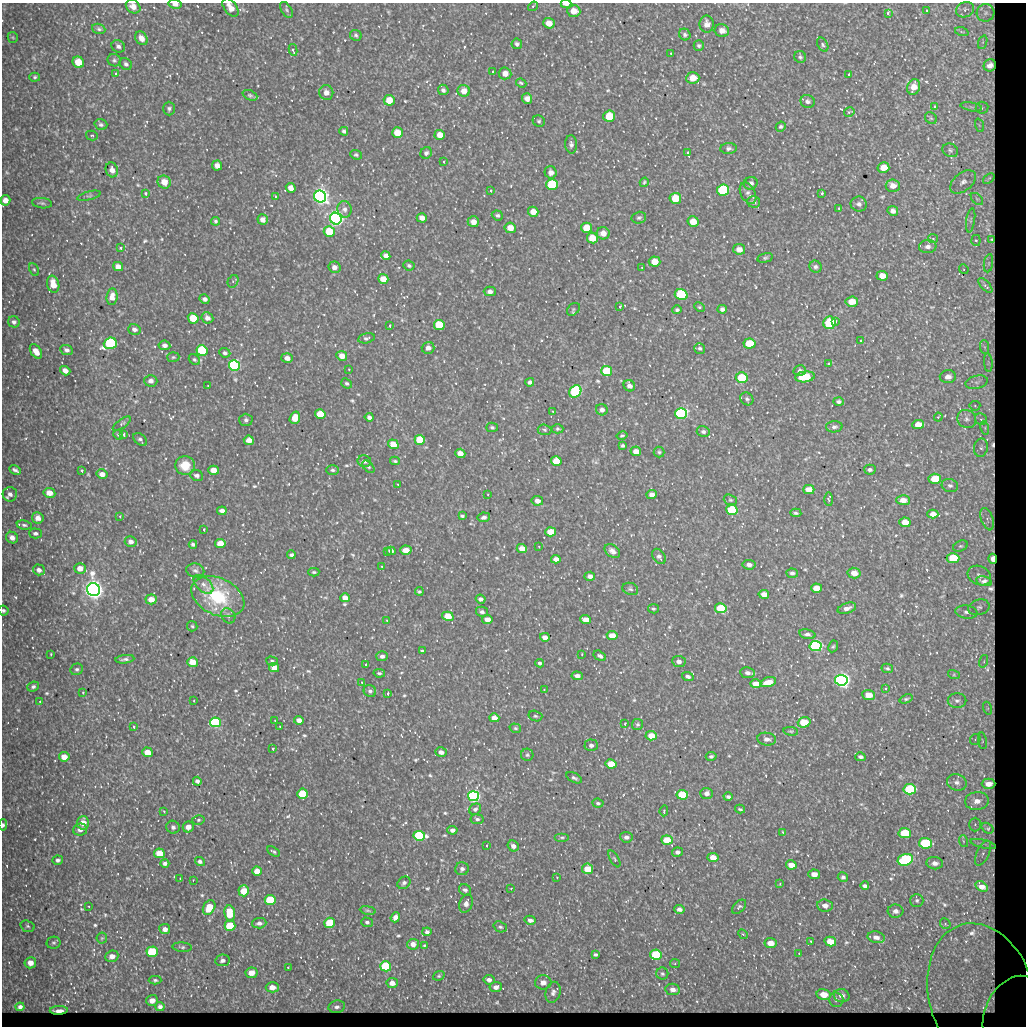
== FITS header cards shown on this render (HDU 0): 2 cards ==
NAXIS1  =                 1024
NAXIS2  =                 1024

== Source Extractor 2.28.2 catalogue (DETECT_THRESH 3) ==
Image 1024 x 1024 px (HDU 0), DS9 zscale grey, 1 PNG px = 1 image px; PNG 1028 x 1028 px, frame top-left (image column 1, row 1024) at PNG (2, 3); each listed source drawn as its Kron ellipse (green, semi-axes under 4 px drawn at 4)
Background 581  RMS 12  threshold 35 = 3 sigma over >= 5 px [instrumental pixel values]
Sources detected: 774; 5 with non-positive FLUX_AUTO (blend fragments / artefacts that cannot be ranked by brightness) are neither listed nor drawn; of the other 769, the 500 brightest by FLUX_AUTO listed and drawn (269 fainter detections omitted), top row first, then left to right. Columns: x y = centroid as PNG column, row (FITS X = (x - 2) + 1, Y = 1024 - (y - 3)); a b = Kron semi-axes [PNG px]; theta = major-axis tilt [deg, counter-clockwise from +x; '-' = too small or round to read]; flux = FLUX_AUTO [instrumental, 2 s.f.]
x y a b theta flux
175 4 7 4 -11 3.4e+03
566 4 5 2 - 5.4e+03
133 6 8 6 -36 5.1e+03
533 6 5 4 - 1.1e+03
230 7 10 6 -54 5.4e+03
286 10 9 5 -58 1.7e+03
927 10 3 2 - 1.3e+03
965 10 9 7 26 3.5e+03
574 11 6 6 - 7.2e+03
888 13 4 2 - 1.9e+03
986 13 9 8 - 4.7e+03
549 23 6 5 - 6.2e+03
707 24 8 7 - 4.0e+03
99 29 7 5 -20 1.5e+03
722 31 7 6 - 4.5e+03
962 32 7 4 -18 1.4e+03
685 34 6 5 - 1.8e+03
356 35 6 5 - 1.5e+03
13 37 5 5 - 1.2e+03
141 38 7 5 -55 5.0e+03
983 42 7 4 71 1.7e+03
517 44 5 5 - 1.9e+03
823 45 7 5 -61 1.5e+03
118 46 7 6 - 2.3e+03
699 46 5 5 - 1.5e+03
293 50 6 3 -81 2.2e+03
671 53 3 2 - 1.1e+03
800 57 6 6 - 1.5e+03
114 60 7 6 - 1.7e+03
78 62 6 5 - 1.2e+04
126 64 7 5 -44 1.9e+03
990 65 6 6 - 1.9e+03
493 71 3 3 - 1.8e+03
116 73 3 3 - 1.9e+03
505 73 6 6 - 5.3e+03
849 74 3 3 - 3.7e+03
35 77 5 4 - 1.2e+03
693 78 6 5 - 9.2e+03
521 83 5 3 - 1.3e+03
914 87 8 6 67 7.0e+03
443 90 5 5 - 2.0e+03
464 91 6 6 - 5.2e+03
326 92 7 7 - 4.5e+03
250 95 8 5 -23 1.5e+03
527 99 5 5 - 3.7e+03
389 100 5 5 - 1.1e+04
808 101 7 6 - 2.0e+03
935 107 4 3 - 2.0e+03
971 107 11 3 -10 2.0e+03
982 108 6 6 - 2.0e+03
169 109 7 6 - 1.8e+03
849 112 5 4 - 1.3e+03
609 116 6 5 - 2.1e+04
931 118 6 5 - 1.2e+03
539 121 6 5 - 1.4e+03
101 124 6 5 - 1.8e+03
979 125 7 4 -71 1.5e+03
781 127 5 4 - 1.3e+03
344 131 4 4 - 1.6e+03
397 133 5 5 - 1.3e+04
440 135 5 5 - 6.7e+03
92 136 6 4 -16 1.3e+03
571 144 9 6 -86 2.4e+03
729 148 8 5 2 2.1e+03
950 150 8 6 -27 2.2e+03
688 152 3 3 - 3.6e+03
426 153 6 5 - 1.8e+03
356 155 6 4 -22 1.3e+03
444 161 3 3 - 2.2e+03
217 165 5 5 - 4.3e+03
883 168 6 5 - 7.8e+03
112 170 7 6 - 4.2e+03
551 172 6 6 - 3.2e+03
989 179 6 2 38 1.3e+03
164 182 7 6 - 7.8e+03
644 182 5 4 - 1.2e+03
963 182 15 9 39 5.8e+03
751 183 7 6 - 2.5e+03
552 185 6 5 - 5.1e+04
893 186 7 6 - 4.8e+03
291 188 5 4 - 4.8e+03
491 190 3 3 - 4.1e+03
723 190 6 5 - 7.4e+04
146 193 3 3 - 2.9e+03
748 193 11 7 -62 2.8e+03
822 193 3 3 - 4.8e+03
89 196 12 3 14 1.3e+03
276 196 3 3 - 2.0e+03
320 197 6 5 - 6.6e+05
675 198 6 5 - 1.9e+04
977 199 7 4 -45 1.9e+03
5 200 5 5 - 5.0e+03
753 202 6 5 - 2.0e+03
42 203 10 5 -6 1.7e+03
859 204 8 7 - 3.1e+03
839 208 3 3 - 1.7e+03
345 209 8 7 - 2.9e+03
893 211 5 4 - 2.8e+03
533 212 5 5 - 7.6e+03
497 215 6 5 - 1.6e+03
422 218 5 4 - 3.9e+03
639 218 7 6 - 1.7e+03
336 219 6 5 - 7.2e+05
263 220 5 5 - 4.2e+03
971 220 12 4 81 2.8e+03
215 221 4 4 - 1.3e+03
473 222 6 5 - 4.9e+03
693 222 5 5 - 9.9e+03
510 228 5 5 - 8.4e+03
586 228 5 5 - 1.4e+04
329 232 5 5 - 2.5e+04
603 233 6 6 - 6.6e+03
592 238 5 5 - 1.4e+04
933 239 5 4 - 1.1e+03
992 239 3 3 - 1.3e+03
976 240 5 4 - 1.6e+03
928 246 9 6 8 3.1e+03
121 248 3 3 - 6.0e+03
739 249 6 5 - 5.7e+03
386 256 5 4 - 3.5e+03
765 258 8 4 14 1.3e+03
654 261 6 5 - 8.4e+03
988 263 9 4 81 2.7e+03
409 266 5 5 - 1.4e+03
118 267 5 4 - 5.4e+03
334 267 6 5 - 3.3e+03
642 267 3 3 - 1.1e+03
815 267 6 6 - 2.0e+03
34 269 7 4 -62 1.2e+03
964 269 5 4 - 1.2e+03
882 276 6 5 - 6.3e+03
383 279 5 5 - 8.7e+03
233 281 6 5 - 1.7e+03
53 284 9 6 -76 9.7e+03
985 286 9 3 -47 2.8e+03
490 291 6 5 - 2.6e+03
681 295 6 5 - 9.2e+04
112 297 8 5 83 5.3e+03
205 299 5 4 - 2.4e+03
852 302 6 5 - 1.0e+04
620 306 3 3 - 3.1e+03
700 307 5 4 - 1.1e+03
573 309 7 5 44 1.4e+03
722 309 5 4 - 2.5e+03
677 310 5 4 - 1.5e+03
193 318 5 5 - 2.4e+04
207 318 6 5 - 3.6e+03
836 321 3 3 - 1.8e+03
14 322 6 5 - 2.2e+03
830 323 6 6 - 5.7e+04
390 325 3 3 - 5.0e+03
439 325 5 5 - 3.9e+04
134 329 6 5 - 2.5e+03
366 338 8 5 12 1.9e+03
861 340 3 3 - 2.5e+03
110 343 6 5 - 1.0e+05
749 343 6 5 - 1.9e+04
164 345 6 5 - 2.6e+03
984 347 7 4 -88 2.2e+03
428 348 6 6 - 3.6e+03
700 348 6 5 - 1.4e+03
67 350 6 5 - 2.3e+03
36 351 8 5 -56 6.1e+03
202 351 5 5 - 6.9e+04
225 353 6 4 -23 1.8e+03
342 356 5 5 - 6.8e+03
173 357 6 5 - 1.2e+03
287 358 6 5 - 3.9e+03
194 359 6 5 - 1.1e+03
829 363 3 3 - 3.4e+03
988 363 9 3 -85 2.0e+03
234 365 5 5 - 2.5e+05
349 369 3 2 - 1.0e+03
65 371 5 4 - 4.5e+03
607 371 5 5 - 4.1e+04
800 371 6 5 - 2.0e+03
805 377 10 5 7 1.9e+04
948 377 8 6 9 4.7e+03
742 378 6 5 - 2.8e+04
151 381 6 6 - 3.7e+03
530 382 4 4 - 2.1e+03
977 382 11 6 12 4.0e+03
347 383 6 4 -40 1.5e+03
208 386 3 2 - 1.0e+03
629 386 6 5 - 3.6e+03
575 391 6 5 - 9.7e+04
747 399 7 6 - 1.7e+03
838 402 5 4 - 1.6e+03
975 406 5 5 - 1.2e+03
602 410 6 5 - 3.2e+03
553 411 3 2 - 1.2e+03
681 413 6 5 - 2.5e+05
320 414 5 4 - 1.9e+04
369 417 4 4 - 2.3e+03
938 417 4 3 - 1.1e+03
295 418 6 5 - 8.4e+03
967 419 10 9 - 4.4e+03
981 419 6 5 - 2.0e+03
246 420 7 6 - 2.0e+03
122 424 10 4 35 1.6e+03
918 425 6 4 7 7.1e+03
492 427 6 4 -13 1.6e+03
834 427 8 5 3 2.1e+03
985 428 7 4 -73 1.7e+03
557 429 6 4 1 1.3e+03
544 430 7 5 -5 1.3e+03
703 432 6 5 - 1.8e+03
124 434 3 3 - 1.9e+03
118 435 5 4 - 1.1e+03
622 436 5 3 - 1.1e+03
140 439 8 5 -43 1.8e+03
249 440 5 4 - 6.3e+03
420 440 5 5 - 3.4e+04
393 444 5 5 - 1.1e+04
623 446 4 3 - 1.5e+03
981 448 9 7 78 3.5e+03
636 451 5 4 - 6.0e+03
659 452 5 5 - 1.4e+03
460 453 5 4 - 6.6e+03
364 461 7 6 - 2.8e+03
395 461 5 3 - 1.1e+03
556 461 5 5 - 2.0e+04
185 465 10 9 - 1.3e+04
368 467 7 4 -45 1.4e+03
15 470 6 3 -29 1.9e+03
82 470 3 3 - 2.6e+03
214 470 5 4 - 1.1e+04
333 470 6 5 - 1.6e+03
870 470 6 5 - 2.0e+03
102 474 5 5 - 4.7e+03
197 476 6 5 - 2.2e+03
935 479 6 5 - 1.4e+04
398 484 3 3 - 1.3e+03
950 485 8 6 -14 2.2e+03
809 489 6 4 0 6.8e+03
49 493 6 5 - 7.0e+03
10 494 7 7 - 3.1e+03
488 494 3 3 - 1.4e+03
652 494 5 4 - 3.8e+03
829 499 7 4 -89 1.5e+03
730 500 7 5 -19 1.3e+03
903 500 7 5 -2 5.6e+03
537 501 6 4 -12 5.2e+03
732 510 6 5 - 5.8e+04
222 511 5 4 - 3.1e+03
796 513 6 4 -4 1.5e+03
933 514 5 4 - 5.2e+03
120 516 3 3 - 1.4e+03
462 516 4 3 - 1.2e+03
484 517 6 5 - 2.5e+03
38 518 6 5 - 4.8e+03
987 519 11 6 -71 4.3e+03
905 522 5 5 - 8.4e+03
24 525 7 4 -9 1.6e+03
204 529 3 3 - 2.2e+03
550 532 5 4 - 1.4e+04
35 533 6 5 - 1.7e+03
12 538 6 5 - 4.4e+03
131 541 6 5 - 3.9e+03
220 543 5 4 - 1.2e+04
193 544 4 3 - 1.7e+03
960 546 8 5 25 1.6e+03
539 547 3 2 - 1.2e+03
522 548 5 4 - 7.2e+03
406 550 5 4 - 9.0e+03
387 551 3 3 - 1.3e+03
391 551 4 4 - 3.0e+03
612 551 9 6 -38 4.2e+03
291 555 4 3 - 1.5e+03
659 556 8 5 -54 2.5e+03
953 558 6 5 - 2.1e+04
556 559 5 4 - 4.6e+03
993 559 5 3 - 2.8e+03
749 565 6 5 - 3.4e+03
382 566 4 3 - 1.7e+03
80 568 6 5 - 5.8e+03
39 570 6 5 - 2.9e+03
195 570 9 7 -12 2.5e+03
314 572 5 4 - 1.3e+03
792 573 6 4 -5 1.9e+03
854 573 6 5 - 5.9e+03
590 576 5 4 - 3.7e+03
979 576 12 9 -26 6.6e+03
984 581 8 4 -13 3.9e+03
203 584 12 7 -42 3.8e+03
817 588 5 4 - 1.2e+04
630 589 8 6 -18 1.6e+03
94 590 7 6 - 1.0e+06
419 591 4 4 - 1.2e+03
764 594 5 4 - 5.2e+03
218 597 28 18 -25 5.3e+04
345 598 5 4 - 5.8e+03
151 599 5 5 - 8.1e+03
481 599 5 4 - 2.7e+03
979 607 11 7 15 4.2e+03
721 608 6 5 - 3.7e+04
847 608 10 5 18 3.4e+03
653 609 5 4 - 1.4e+03
3 611 5 4 - 1.6e+03
482 612 6 5 - 2.2e+03
966 612 11 6 -8 3.6e+03
228 616 8 6 -55 2.7e+03
448 616 6 4 -14 2.2e+04
487 619 5 4 - 5.2e+03
585 619 5 4 - 8.4e+03
387 620 3 2 - 1.2e+03
192 626 5 5 - 1.1e+03
807 634 8 4 -14 2.3e+03
612 636 5 4 - 1.0e+04
545 637 5 4 - 4.4e+03
816 646 6 5 - 1.9e+05
833 646 6 4 65 1.1e+03
422 651 4 3 - 1.1e+03
51 654 3 3 - 1.6e+03
582 654 3 2 - 1.3e+03
382 656 5 5 - 2.5e+03
600 656 7 4 -30 2.2e+03
125 659 9 3 6 1.9e+03
272 661 6 3 -16 1.2e+03
679 661 7 5 -6 3.4e+03
984 661 6 4 73 1.4e+03
193 662 5 4 - 1.2e+04
540 663 4 4 - 1.7e+03
366 664 3 3 - 2.8e+03
274 668 5 4 - 6.0e+03
887 668 6 4 -12 1.3e+03
77 669 6 5 - 1.6e+03
379 673 6 4 -10 1.4e+03
747 673 7 5 -10 3.2e+03
954 675 6 4 -18 1.1e+03
577 676 5 4 - 3.3e+03
688 676 6 4 -19 2.3e+03
841 680 6 5 - 6.2e+05
362 682 3 3 - 1.7e+03
768 682 8 4 15 9.6e+03
756 684 5 4 - 7.9e+03
33 687 6 5 - 1.8e+03
886 688 3 3 - 1.5e+03
544 689 3 3 - 1.3e+03
370 691 6 5 - 2.1e+03
83 692 3 3 - 1.5e+03
388 693 3 2 - 3.8e+03
868 695 6 5 - 9.6e+03
906 699 7 4 21 1.2e+03
194 700 3 3 - 1.3e+03
40 701 3 3 - 2.2e+03
957 701 9 7 0 3.2e+03
987 708 7 4 -72 1.8e+03
535 716 7 5 -16 1.4e+03
494 718 5 4 - 6.2e+03
275 720 3 2 - 1.3e+03
299 720 5 4 - 5.1e+03
215 722 5 5 - 1.2e+05
804 722 6 5 - 2.5e+04
625 724 3 2 - 1.3e+03
638 724 5 5 - 1.5e+03
134 726 3 3 - 4.3e+03
280 726 3 3 - 1.7e+03
515 728 6 4 -16 1.2e+03
791 731 7 3 -8 1.0e+03
651 736 6 5 - 9.7e+03
767 739 9 6 -7 3.4e+03
975 739 6 5 - 1.2e+03
982 741 8 4 -82 1.6e+03
591 745 6 6 - 2.8e+03
273 748 3 3 - 3.0e+03
147 752 5 4 - 9.9e+03
441 752 5 4 - 3.7e+03
527 755 6 6 - 1.6e+03
711 756 5 4 - 1.6e+03
64 757 5 4 - 7.9e+03
860 757 5 4 - 2.0e+03
611 764 5 4 - 1.7e+04
574 778 8 4 -28 1.8e+03
197 781 4 4 - 2.0e+03
957 782 10 8 -16 3.9e+03
989 784 7 5 1 5.2e+03
910 789 6 5 - 7.6e+04
707 793 6 5 - 3.3e+03
302 794 5 5 - 2.6e+04
682 795 6 4 -6 3.7e+04
473 796 5 5 - 3.2e+05
728 797 4 3 - 1.7e+03
977 801 12 9 6 8.4e+03
598 803 6 4 -6 1.5e+03
475 809 6 5 - 1.9e+03
740 809 5 3 - 1.1e+03
164 811 3 2 - 1.2e+03
664 811 5 3 - 1.1e+03
477 819 6 5 - 2.0e+03
198 820 6 5 - 1.4e+03
83 823 7 6 - 7.3e+03
975 824 7 6 - 2.6e+03
3 825 5 4 - 2.3e+03
173 827 7 6 - 2.2e+03
188 827 5 5 - 5.4e+03
987 828 6 4 -36 3.1e+03
80 830 7 6 - 3.3e+03
452 830 5 4 - 3.2e+03
783 832 4 3 - 1.1e+03
905 833 6 5 - 3.1e+04
419 836 6 5 - 1.1e+05
562 837 7 3 0 1.2e+03
626 837 6 5 - 2.7e+03
667 840 5 4 - 1.9e+04
963 841 6 3 -71 1.2e+03
925 843 6 5 - 7.1e+04
983 844 13 2 -14 2.0e+03
487 845 3 2 - 3.2e+03
513 846 6 5 - 3.4e+03
273 852 7 3 -30 1.2e+03
677 852 5 4 - 2.2e+03
159 853 5 5 - 1.4e+04
983 853 13 6 64 5.7e+03
713 857 5 4 - 7.8e+03
614 859 9 4 -60 1.2e+03
58 860 5 4 - 2.3e+03
905 860 8 5 19 1.1e+05
200 861 5 4 - 2.1e+03
165 863 4 4 - 2.1e+03
935 863 8 6 -7 3.7e+03
791 865 5 4 - 7.0e+03
462 869 7 6 - 2.7e+03
588 869 5 5 - 1.4e+04
257 871 5 4 - 9.6e+03
814 874 6 5 - 5.5e+03
557 877 3 3 - 1.8e+03
843 877 5 4 - 1.6e+03
180 878 3 2 - 1.9e+03
193 880 3 2 - 1.3e+03
404 883 7 5 38 2.1e+03
780 884 4 3 - 1.3e+03
865 886 4 4 - 1.9e+03
981 886 6 4 -35 4.2e+03
511 888 3 3 - 1.5e+03
465 890 6 5 - 2.0e+03
244 891 5 5 - 1.8e+04
270 900 5 5 - 4.5e+04
917 900 6 6 - 1.8e+03
466 904 9 6 70 3.5e+03
825 905 8 6 -7 4.0e+03
89 906 3 2 - 1.4e+03
209 907 8 6 63 1.6e+04
739 907 8 5 45 1.6e+03
679 909 5 4 - 2.7e+03
368 910 8 4 -9 1.4e+03
895 911 8 6 -2 3.4e+03
230 913 8 5 -82 2.0e+04
395 917 5 4 - 4.3e+03
530 920 5 4 - 2.9e+03
367 922 6 4 -17 1.6e+03
259 923 7 5 3 2.9e+03
329 923 5 5 - 2.9e+04
945 924 6 5 - 1.2e+03
27 926 7 5 -17 1.6e+03
230 926 5 5 - 3.6e+04
500 927 7 5 -19 1.7e+03
165 929 5 5 - 4.1e+03
427 932 5 4 - 2.0e+03
743 934 5 4 - 1.1e+03
876 937 8 5 -12 3.8e+03
102 938 5 5 - 1.2e+03
811 941 3 3 - 1.8e+03
830 941 6 5 - 1.1e+04
54 943 7 6 - 1.6e+03
770 943 6 5 - 7.7e+03
413 944 6 5 - 4.7e+03
424 945 3 3 - 2.9e+03
182 947 9 4 -4 1.6e+03
152 952 5 5 - 5.9e+04
799 953 3 2 - 1.0e+03
595 954 4 3 - 1.4e+03
656 955 6 5 - 5.6e+04
112 956 7 5 22 5.0e+03
222 960 7 6 - 2.7e+03
30 963 6 5 - 5.7e+03
675 963 5 4 - 1.0e+03
386 966 5 5 - 7.6e+04
288 967 3 2 - 3.1e+03
251 973 6 5 - 7.6e+03
662 974 6 6 - 1.4e+03
439 976 6 4 20 1.1e+03
155 980 6 4 -1 1.5e+03
489 980 5 5 - 3.1e+03
543 982 8 7 - 5.3e+03
392 983 6 5 - 4.8e+03
272 987 6 5 - 5.8e+03
496 987 6 5 - 3.5e+03
673 989 7 5 -8 4.0e+03
553 992 11 7 74 3.3e+03
824 994 7 5 -13 1.1e+04
982 995 73 52 -74 5.5e+05
842 996 8 6 -14 4.2e+03
152 1000 6 5 - 5.5e+03
836 1000 7 7 - 2.5e+03
160 1006 4 4 - 2.2e+03
20 1007 4 4 - 2.6e+03
337 1007 8 6 10 2.7e+03
59 1010 9 2 1 4.0e+03
1013 1014 40 28 66 4.5e+05
At the frame edge (FLAGS 8, measured only in part): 9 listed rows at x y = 175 4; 566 4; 133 6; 533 6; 230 7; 5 200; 3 611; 3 825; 1013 1014
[269 fainter detections neither listed nor drawn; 5 non-positive-flux detections neither listed nor drawn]